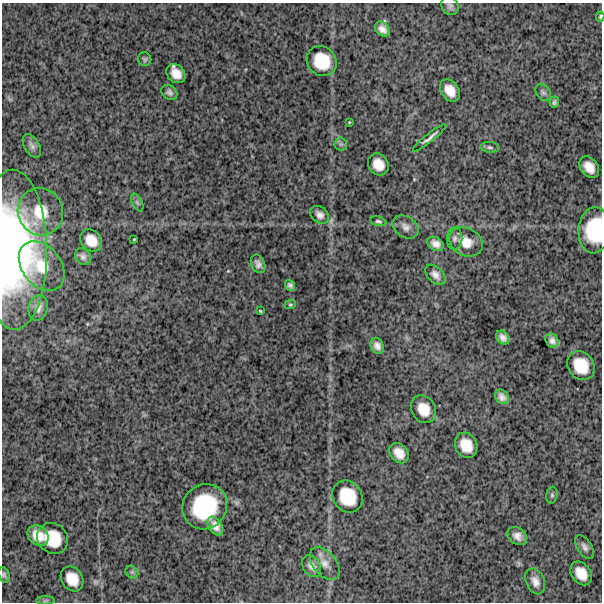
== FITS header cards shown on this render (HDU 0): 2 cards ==
NAXIS1  =                  600
NAXIS2  =                  600

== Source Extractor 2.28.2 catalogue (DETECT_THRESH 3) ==
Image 600 x 600 px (HDU 0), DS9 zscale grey, 1 PNG px = 1 image px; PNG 604 x 604 px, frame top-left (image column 1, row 600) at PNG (2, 3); each listed source drawn as its Kron ellipse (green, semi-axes under 4 px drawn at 4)
Background 1570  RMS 280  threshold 844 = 3 sigma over >= 5 px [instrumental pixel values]
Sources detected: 61; all 61 listed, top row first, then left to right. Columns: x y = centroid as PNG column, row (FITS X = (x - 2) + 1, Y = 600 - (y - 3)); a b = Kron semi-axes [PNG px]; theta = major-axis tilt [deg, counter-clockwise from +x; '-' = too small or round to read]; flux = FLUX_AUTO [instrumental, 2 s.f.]
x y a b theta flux
450 6 10 8 -61 6.4e+04
600 17 5 3 - 2.5e+04
382 29 8 6 -44 1.1e+05
145 59 7 6 - 3.7e+04
322 61 16 14 -46 5.1e+05
176 74 10 8 -46 2.1e+05
450 91 12 8 -54 2.2e+05
169 92 9 7 -38 5.9e+04
543 93 9 6 -50 5.3e+04
554 102 5 4 - 4.4e+04
349 122 3 2 - 1.4e+04
430 138 21 3 39 7.9e+04
341 144 6 6 - 4.3e+04
32 146 13 7 -59 7.8e+04
490 147 9 5 -5 4.5e+04
378 164 11 9 -55 2.3e+05
589 167 12 8 -50 2.1e+05
137 202 9 5 -63 4.5e+04
40 212 24 22 -64 6.1e+05
319 215 10 8 -39 9.5e+04
378 221 8 4 -14 4.0e+04
406 227 14 10 -34 1.3e+05
594 230 23 15 85 8.7e+05
455 238 11 7 88 7.5e+04
134 239 3 2 - 1.4e+04
91 240 12 10 -49 2.5e+05
466 242 17 14 -30 2.8e+05
436 244 9 6 -30 1.2e+05
14 250 80 33 -89 4.7e+06
83 257 9 7 -54 7.3e+04
258 264 10 6 -65 9.0e+04
42 266 27 19 -52 4.8e+05
435 275 12 7 -45 1.1e+05
290 285 6 5 - 5.5e+04
290 305 6 4 1 2.7e+04
38 308 13 9 77 1.1e+05
260 311 3 2 - 1.8e+04
503 338 8 6 -48 9.4e+04
552 341 7 6 - 8.8e+04
377 346 8 6 -64 9.5e+04
581 366 15 13 -54 4.5e+05
502 397 8 6 -51 9.5e+04
424 409 14 12 -61 2.9e+05
466 445 13 10 -61 3.1e+05
399 453 11 8 -51 2.0e+05
552 495 8 5 81 3.7e+04
347 497 17 14 -53 5.3e+05
205 507 23 22 - 1.3e+06
215 526 10 6 -59 1.5e+05
38 536 11 9 -42 2.6e+05
517 536 11 8 -35 1.3e+05
53 538 16 14 -43 5.3e+05
584 547 13 7 -56 8.6e+04
325 564 19 11 -51 2.0e+05
312 566 12 8 -55 1.1e+05
132 572 7 5 -44 4.0e+04
581 573 13 9 -55 2.7e+05
4 575 8 5 -71 4.3e+04
72 579 13 10 -58 3.0e+05
535 581 13 9 -66 1.5e+05
45 601 9 4 1 3.8e+04
At the frame edge (FLAGS 8, measured only in part): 4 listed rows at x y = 600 17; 594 230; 14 250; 4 575